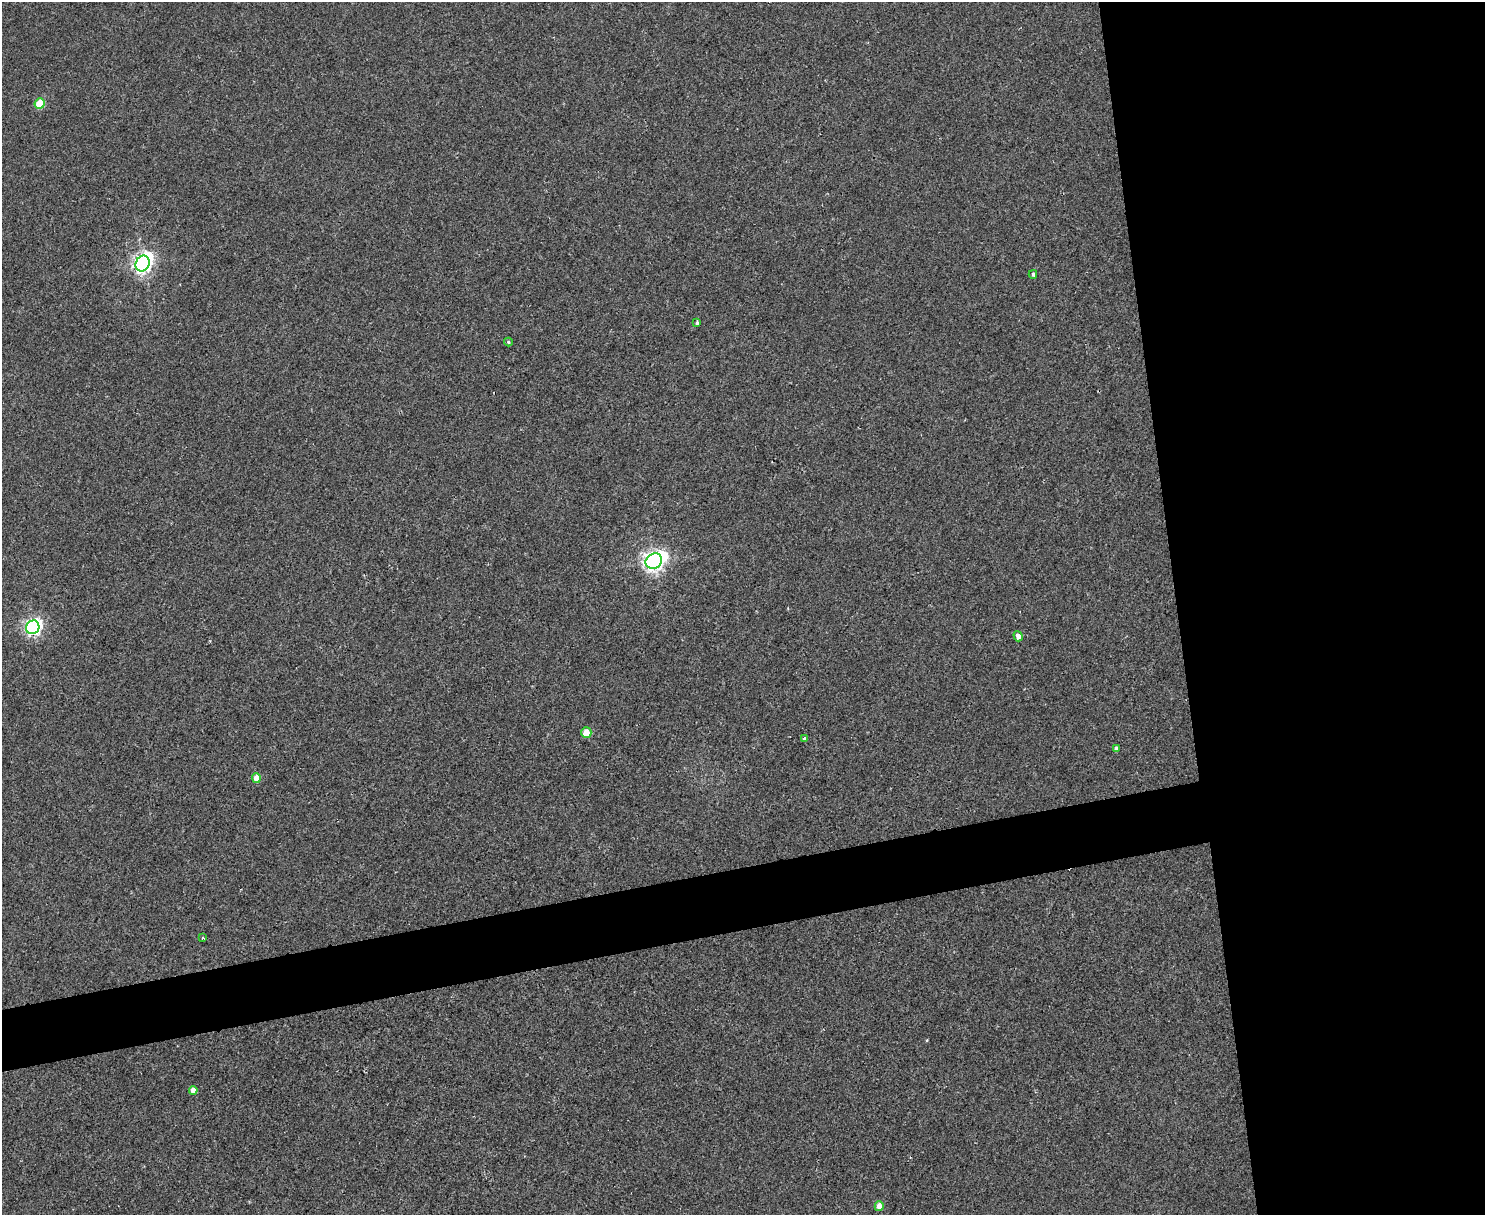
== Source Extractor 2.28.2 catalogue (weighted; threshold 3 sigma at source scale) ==
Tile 6 of 3 x 4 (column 3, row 2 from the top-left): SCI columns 3214-4696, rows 2427-3639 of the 4834 x 4854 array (HDU 1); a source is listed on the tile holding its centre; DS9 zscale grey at full resolution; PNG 1487 x 1217 px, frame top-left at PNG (2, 2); each listed source drawn as its Kron ellipse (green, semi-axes under 4 px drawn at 4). Shown black and unused: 25% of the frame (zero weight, under 2 of 3 exposures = <1% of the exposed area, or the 3 px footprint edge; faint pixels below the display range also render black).
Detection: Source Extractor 2.28.2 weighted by HDU 2 'WHT'; one run over the whole footprint, this tile lists its part. Background 0.0018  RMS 0.005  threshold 0.0225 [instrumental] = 3 sigma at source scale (4.5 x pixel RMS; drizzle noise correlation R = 1.50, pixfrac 1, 0.05/0.05 arcsec/px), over >= 5 px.
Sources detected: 15; all 15 listed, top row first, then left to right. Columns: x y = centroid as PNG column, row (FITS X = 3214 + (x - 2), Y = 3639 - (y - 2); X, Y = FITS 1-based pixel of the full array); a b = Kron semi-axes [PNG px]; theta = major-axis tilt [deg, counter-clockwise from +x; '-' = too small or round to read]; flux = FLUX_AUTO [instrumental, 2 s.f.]
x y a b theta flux
40 103 5 5 - 16
143 263 8 7 - 240
1033 274 4 3 - 1
697 323 4 3 - 0.65
508 342 4 4 - 0.51
654 561 8 7 - 290
33 627 7 6 - 150
1018 636 5 4 - 2.7
586 732 5 5 - 5.9
805 739 3 3 - 2.3
1116 749 4 4 - 1.6
256 778 5 4 - 6.7
203 938 3 3 - 1
193 1090 4 4 - 3.8
879 1206 5 4 - 4.2